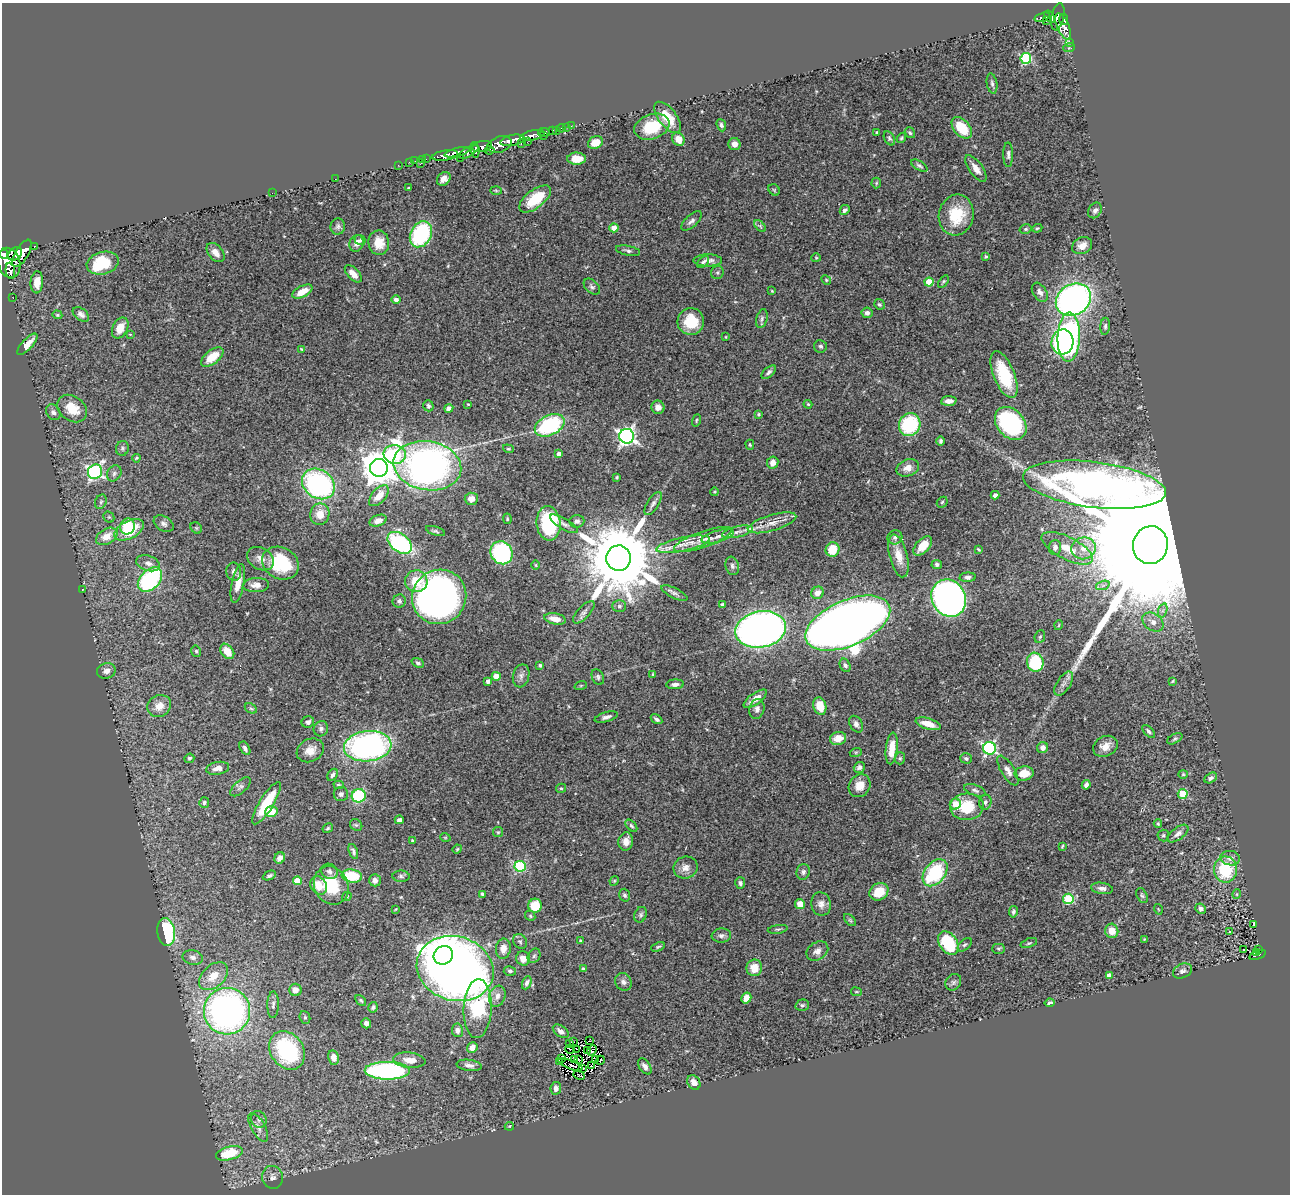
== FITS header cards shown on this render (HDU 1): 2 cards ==
NAXIS1  =                 1288
NAXIS2  =                 1192

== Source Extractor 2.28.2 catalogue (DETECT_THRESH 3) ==
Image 1288 x 1192 px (HDU 1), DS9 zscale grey, 1 PNG px = 1 image px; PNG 1292 x 1196 px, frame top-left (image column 1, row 1192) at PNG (2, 3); each listed source drawn as its Kron ellipse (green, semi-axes under 4 px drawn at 4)
Background 0.49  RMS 0.038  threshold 0.113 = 3 sigma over >= 5 px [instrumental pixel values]
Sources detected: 409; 5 with non-positive FLUX_AUTO (blend fragments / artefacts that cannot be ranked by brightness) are neither listed nor drawn; the other 404 listed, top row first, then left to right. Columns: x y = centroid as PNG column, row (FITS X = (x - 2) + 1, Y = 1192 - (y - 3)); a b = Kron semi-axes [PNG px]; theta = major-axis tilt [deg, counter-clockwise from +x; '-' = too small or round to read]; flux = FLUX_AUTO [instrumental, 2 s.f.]
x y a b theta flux
1042 17 8 3 17 54
1050 17 7 4 -55 78
1058 17 14 6 78 360
1064 20 5 4 - 310
1046 21 3 2 - 3.7
1063 27 14 6 -66 460
1070 43 3 2 - 8.5
1069 48 6 3 20 2.7
1026 58 5 5 - 220
992 84 10 5 -80 7.7
667 117 18 9 -52 70
721 125 6 4 -67 6.1
571 126 3 2 - 6
566 127 2 2 - 2.2
652 127 18 12 20 98
561 128 4 3 - 28
962 128 12 7 -50 82
552 131 3 3 - 67
557 131 3 2 - 5.5
544 132 6 4 -6 120
877 133 4 3 - 4.2
910 133 6 4 -55 4.2
533 135 12 5 12 430
543 136 3 2 - 30
889 138 7 5 -61 5.2
901 138 5 3 - 3.8
678 139 7 6 - 26
512 140 12 5 12 940
527 142 2 2 - 11
521 143 3 2 - 130
595 143 8 6 24 30
500 144 12 7 20 520
734 144 6 6 - 18
482 147 10 5 11 300
475 150 7 3 -84 200
490 150 4 3 - 69
457 152 13 3 15 510
469 152 11 4 29 220
445 155 13 5 9 730
1008 155 12 5 -89 7.7
460 158 2 2 - 47
422 159 3 2 - 6.7
426 159 3 2 - 2.4
576 159 9 6 1 31
415 161 2 2 - 6.3
409 162 2 2 - 9.7
421 163 3 2 - 12
398 165 3 2 - 5.8
919 166 9 4 -31 6.1
976 169 15 6 -55 21
335 179 2 2 - 21
444 179 7 6 - 15
876 183 5 5 - 3.2
409 188 3 2 - 2.1
496 190 6 4 -2 2.8
774 190 6 5 - 3.8
272 193 2 2 - 3.5
535 199 19 9 37 82
845 210 5 4 - 7.1
1095 210 8 6 56 7.8
956 215 20 17 76 98
691 221 13 6 42 9.8
338 226 8 7 - 7.3
760 226 7 4 -45 4.6
614 228 4 4 - 38
1037 228 5 4 - 3.3
1026 229 6 4 15 4.2
421 234 13 10 61 250
360 240 5 5 - 4.7
357 243 9 7 71 12
379 243 12 10 -84 44
34 246 3 3 - 25
1082 246 10 8 26 20
628 251 12 5 -11 7.4
22 253 15 6 60 1400
215 253 11 7 -50 20
4 254 4 4 - 370
15 254 8 6 39 850
986 256 3 3 - 3.4
816 258 4 4 - 2.8
708 260 14 6 0 14
703 262 7 4 48 5.5
9 263 15 11 -73 2700
103 263 16 11 15 120
10 271 8 4 -81 400
717 272 7 6 - 5.7
353 274 11 5 -46 20
826 280 5 4 - 3.2
37 282 11 6 86 26
929 282 4 4 - 67
943 282 7 3 54 3.6
592 287 9 6 -44 6.7
772 291 4 3 - 2.4
302 292 11 5 28 37
1040 292 10 6 -57 10
13 298 2 2 - 1.7
396 300 5 4 - 9.6
1073 300 18 15 30 1000
879 304 5 5 - 4.9
867 313 5 5 - 8.8
81 314 9 6 -38 9.6
57 315 5 4 - 3.2
762 319 9 5 73 7
691 322 13 13 - 71
1105 326 8 5 85 5.5
120 328 11 7 63 36
130 334 4 3 - 2.3
726 337 4 2 - 1.9
1069 337 24 11 88 660
1062 342 13 11 77 650
27 344 14 5 47 25
820 346 6 6 - 6.1
301 349 4 2 - 2.1
212 357 13 6 38 53
769 372 9 4 40 7.1
1004 375 25 10 -68 110
949 401 8 4 5 14
468 404 3 3 - 2
808 404 4 3 - 2.8
428 406 5 5 - 5.3
658 407 7 6 - 18
72 408 16 12 -37 52
449 408 4 4 - 18
53 412 8 6 -54 8.5
758 414 3 3 - 3.3
696 420 6 3 72 3
1011 423 18 13 -49 310
550 425 16 10 26 260
910 425 12 10 60 200
627 436 7 7 - 970
941 441 5 4 - 4.4
750 445 5 4 - 3.2
122 448 7 6 - 5.2
508 449 5 4 - 3.4
395 454 11 9 -8 140
559 454 4 4 - 14
136 458 4 3 - 2.8
773 463 6 5 - 19
427 466 34 24 -10 1200
379 468 9 9 - 5000
908 468 12 8 20 20
95 472 7 7 - 540
114 473 8 7 - 8.1
617 477 3 3 - 3.2
318 484 17 14 -36 440
1094 485 72 23 -7 2200
715 492 4 3 - 2.4
995 495 4 4 - 8.4
379 496 12 7 48 33
471 499 6 6 - 17
101 502 7 5 69 5.4
942 502 6 4 46 3.8
653 503 13 5 57 9.4
320 514 11 9 80 32
109 517 6 5 - 3.6
507 519 5 3 - 2.8
378 521 9 5 21 16
577 521 7 6 - 8.5
548 523 17 12 -84 160
772 523 25 8 16 35
164 524 11 7 -33 9.7
564 524 16 5 -30 11
127 526 8 7 - 64
196 528 6 5 - 3.7
129 530 16 9 27 110
436 531 10 4 -18 4.8
738 532 15 5 13 17
107 536 11 7 30 35
718 536 17 5 15 16
895 537 7 7 - 7.2
703 539 30 8 19 35
400 543 14 9 -37 310
683 544 27 7 12 40
1150 545 19 17 75 220000
923 546 12 6 47 45
1055 547 7 6 - 13
1067 548 28 11 -27 59
1084 548 12 11 - 31
833 549 7 6 - 60
978 549 4 2 - 2.9
502 553 12 10 -57 350
899 556 22 9 -76 39
618 558 12 12 - 37000
260 559 14 11 -31 21
148 563 12 7 -18 16
280 563 19 15 -29 160
937 564 5 4 - 6.4
536 565 5 3 - 2.5
732 566 9 6 -73 9
234 572 9 7 -82 9.1
968 577 8 4 3 8.5
150 580 14 9 46 310
416 581 11 11 - 55
238 583 19 6 78 29
256 585 13 7 2 17
1103 585 7 4 19 6.5
83 589 3 2 - 1.5
674 593 14 5 -26 9
818 593 6 6 - 21
439 597 28 26 49 1400
949 598 19 16 -60 1300
399 601 7 6 - 7.1
722 605 4 4 - 8.7
619 606 7 6 - 6.1
1163 610 7 4 71 6.9
584 612 14 6 47 11
555 619 11 5 -12 25
1153 622 12 8 -35 20
848 623 45 23 23 4000
1059 625 5 3 - 2
761 629 25 18 11 1700
1040 637 6 5 - 3.7
196 651 6 4 -75 4.2
227 651 8 6 -53 38
1035 662 10 8 -74 150
418 663 6 4 -22 5.5
540 665 4 3 - 3.3
845 665 7 5 -63 6
106 671 9 7 16 12
653 674 3 2 - 2.1
496 676 4 4 - 39
521 676 11 8 76 12
598 677 8 5 -65 6.2
488 681 4 4 - 10
1173 681 4 2 - 2.5
675 684 9 4 3 9.3
1064 684 13 7 58 14
581 685 6 4 19 2.8
755 699 13 5 35 23
159 706 12 10 33 28
820 706 9 6 -73 46
251 708 6 4 -29 4.5
757 709 10 7 77 12
606 717 12 5 16 11
657 719 6 4 -33 7.1
308 722 6 5 - 9.5
856 724 9 6 -59 9.6
928 724 13 5 -17 35
321 729 8 7 - 7.8
1149 731 8 4 -48 6.8
838 738 8 6 13 35
1175 739 8 4 29 4.8
368 746 24 15 6 740
1105 746 13 10 27 24
245 748 7 4 -60 7.7
892 748 16 6 84 43
989 748 6 6 - 480
1043 748 5 5 - 11
310 750 14 11 29 27
856 752 6 4 18 3.5
189 758 5 4 - 5
900 758 6 5 - 4.6
966 758 6 5 - 5.6
859 767 6 5 - 7.5
218 768 11 6 10 19
1008 771 17 6 -58 16
1024 773 9 7 10 39
1183 774 4 4 - 2.6
333 775 6 4 61 7.7
1211 778 7 5 29 6.5
339 785 5 4 - 3.7
1086 785 5 4 - 8.6
860 786 12 10 55 32
241 787 12 6 43 8.5
561 788 5 4 - 3.3
975 790 11 5 -19 7.2
341 794 7 7 - 8.4
1183 794 5 5 - 120
359 796 7 6 - 160
204 802 5 5 - 4.9
985 802 7 6 - 6.4
266 803 24 7 59 95
955 804 5 5 - 38
967 807 17 13 3 86
271 812 6 5 - 50
399 820 4 4 - 6.3
1158 824 4 3 - 2.9
356 825 6 5 - 4.7
631 826 7 4 -45 4.5
328 828 5 4 - 3.8
498 832 5 5 - 3.2
1178 834 12 6 37 12
1163 835 6 6 - 4.8
445 837 5 3 - 2.3
412 840 3 2 - 2.6
626 841 9 7 78 17
1062 846 4 2 - 2.8
457 849 5 3 - 2.8
353 851 8 4 -69 6.8
280 858 6 5 - 16
1230 858 10 7 -9 14
520 866 5 5 - 250
685 868 12 11 - 20
1225 870 13 11 -88 120
329 871 8 7 - 9.6
803 872 8 6 72 8
935 873 15 10 51 190
269 876 7 4 24 5.6
352 876 10 6 -7 110
401 876 8 5 -2 5.6
375 880 6 5 - 12
297 881 4 4 - 47
614 881 5 4 - 2.5
740 883 6 5 - 6.9
319 885 9 8 - 36
331 885 20 17 -63 110
1102 888 11 5 -7 11
879 892 10 8 31 53
482 894 4 3 - 5
1237 894 5 3 - 2.4
625 895 6 5 - 5.9
347 896 5 4 - 4.6
1142 896 8 5 -62 5.6
1068 899 5 5 - 190
800 904 5 5 - 23
821 904 12 9 -80 16
535 906 7 7 - 60
396 909 4 2 - 1.8
1158 909 5 3 - 1.8
1200 909 5 5 - 7.9
1013 912 5 4 - 4.8
641 915 8 6 67 6.2
530 916 5 4 - 3.6
850 920 7 4 -45 3.8
1254 925 4 2 - 2.4
778 929 10 3 8 4.2
1112 931 7 6 - 32
166 932 14 9 -82 220
1230 932 3 3 - 19
721 936 9 7 5 9.2
1144 939 4 4 - 1.9
520 941 8 6 -55 5.8
580 941 4 3 - 2.9
948 943 13 9 -57 150
1029 943 8 4 19 4.7
965 945 8 5 43 5.1
658 947 7 4 22 4
503 949 10 7 82 23
998 949 6 5 - 4.4
1244 949 2 2 - 2.9
1258 949 3 2 - 17
817 951 12 8 33 16
1256 952 4 3 - 19
443 955 10 9 - 4800
1258 955 9 3 19 83
534 956 8 6 61 6.2
193 957 10 7 -14 12
523 958 7 6 - 22
754 968 8 8 - 36
455 969 39 32 -16 2400
583 969 4 3 - 4.1
510 971 6 5 - 5.2
1182 971 10 7 24 9.5
213 976 17 11 42 44
1109 976 4 4 - 25
623 982 9 8 - 11
953 982 9 7 53 6.7
527 983 7 4 67 9
295 990 6 6 - 15
856 992 5 3 - 2.5
497 996 11 8 70 17
746 998 6 5 - 21
361 1000 6 4 -49 3.8
1050 1003 5 3 - 10
273 1005 13 5 88 9.5
802 1005 7 5 14 4.9
373 1007 5 4 - 6.8
478 1009 29 14 87 370
227 1011 23 23 - 980
305 1017 6 5 - 4.6
366 1023 5 5 - 8.2
457 1030 7 5 -81 8.8
561 1031 9 5 -35 12
590 1040 3 2 - 0.65
573 1042 4 2 - 6.4
569 1044 2 2 - 0.13
472 1048 6 5 - 17
570 1049 5 2 - 2.9
577 1049 3 2 - 0.58
287 1050 20 16 -54 250
592 1050 5 2 - 0.91
587 1051 3 2 - 3.7
334 1058 7 5 -77 18
562 1059 2 2 - 1.2
574 1059 3 2 - 3.5
579 1059 4 2 - 1.3
595 1059 4 2 - 0.58
409 1060 16 7 -5 26
600 1060 5 2 - 2.1
559 1062 3 2 - 2.3
469 1065 13 5 -8 12
570 1065 13 2 -20 1.4
591 1066 3 2 - 2.2
645 1066 9 5 -55 10
583 1068 3 2 - 3.5
387 1071 22 9 0 470
579 1075 6 2 -28 1.2
694 1082 8 6 -54 17
556 1088 6 5 - 9.4
259 1119 8 7 - 9.3
509 1126 5 4 - 2.7
258 1127 16 7 -61 17
229 1153 13 6 15 97
272 1177 11 10 - 14
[5 non-positive-flux detections neither listed nor drawn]